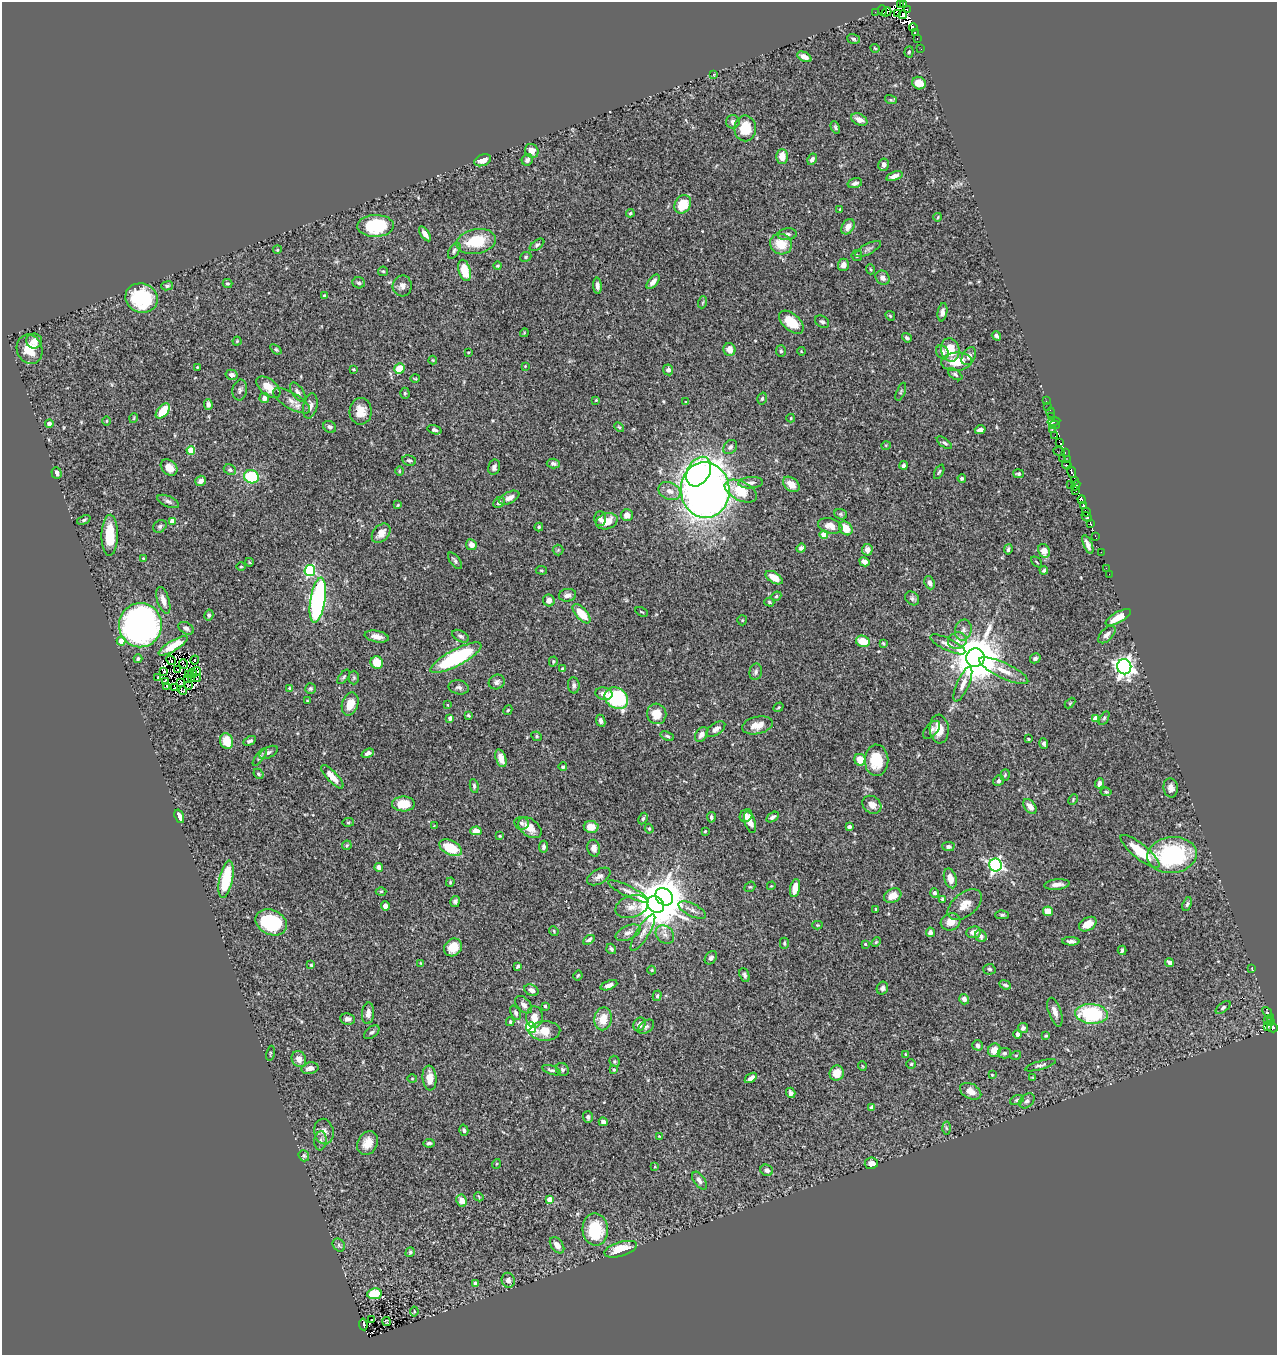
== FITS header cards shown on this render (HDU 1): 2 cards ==
NAXIS1  =                 1275
NAXIS2  =                 1353

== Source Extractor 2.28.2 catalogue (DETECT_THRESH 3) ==
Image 1275 x 1353 px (HDU 1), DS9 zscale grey, 1 PNG px = 1 image px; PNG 1279 x 1357 px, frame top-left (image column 1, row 1353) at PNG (2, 2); each listed source drawn as its Kron ellipse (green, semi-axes under 4 px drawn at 4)
Background 0.83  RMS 0.024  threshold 0.0706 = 3 sigma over >= 5 px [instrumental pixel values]
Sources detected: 486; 19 with non-positive FLUX_AUTO (blend fragments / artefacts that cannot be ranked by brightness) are neither listed nor drawn; the other 467 listed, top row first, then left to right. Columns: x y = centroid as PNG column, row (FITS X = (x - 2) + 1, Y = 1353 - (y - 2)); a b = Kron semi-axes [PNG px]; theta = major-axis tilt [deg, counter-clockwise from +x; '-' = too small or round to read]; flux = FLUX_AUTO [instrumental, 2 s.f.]
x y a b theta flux
900 3 3 2 - 59
903 4 3 2 - 58
882 10 5 2 - 99
907 10 3 2 - 51
875 12 2 2 - 7.8
887 12 5 3 - 49
898 13 2 2 - 37
903 15 4 2 - 74
913 27 4 3 - 20
915 33 4 3 - 1.1
917 38 3 2 - 16
854 39 6 4 -18 2.9
875 48 4 3 - 1.2
921 49 2 2 - 4.2
909 52 5 4 - 2.3
804 57 8 4 -27 11
714 74 4 3 - 1.2
919 83 7 6 - 20
891 100 6 4 -18 1.7
859 120 8 5 -27 10
733 122 7 6 - 5.9
835 127 6 4 -62 2.9
745 128 13 11 -89 48
532 151 7 6 - 12
782 156 7 6 - 20
812 159 6 4 58 5.7
483 160 9 5 22 12
527 160 6 5 - 5.6
884 165 6 5 - 6.8
894 176 8 4 18 8.5
855 183 7 4 14 4.7
683 204 10 8 57 43
840 210 4 3 - 2.5
630 213 4 4 - 2.9
938 217 4 2 - 1.3
376 226 18 11 2 93
848 227 8 5 58 11
425 234 8 4 -56 8.1
787 234 9 6 4 5.5
476 241 20 12 10 57
781 244 11 10 - 35
537 245 8 4 36 3.4
868 249 14 5 27 5.3
277 250 4 3 - 1.5
454 251 9 5 59 3.9
857 255 5 5 - 3.2
526 257 6 4 23 2.3
843 265 6 5 - 8.7
498 266 4 4 - 2
870 269 5 3 - 1.5
464 270 11 6 -73 36
383 271 5 4 - 2.2
883 278 7 6 - 7.2
653 282 8 4 51 8.7
359 283 6 5 - 3.5
227 284 5 4 - 2.6
167 286 6 4 9 3
402 286 10 9 - 9
597 286 8 4 -86 5.4
324 296 4 3 - 2.8
141 298 16 14 -18 110
703 302 6 4 71 2.1
942 312 9 5 80 6.6
890 316 5 4 - 2
791 322 14 8 -41 36
822 322 7 5 -31 4.3
524 333 4 3 - 1.2
996 336 5 3 - 5.4
907 338 5 3 - 3.5
34 341 8 7 - 9.8
237 341 4 4 - 1.8
30 349 15 12 -71 35
276 349 6 4 -36 2.5
729 349 6 6 - 15
950 350 12 9 -76 35
781 351 6 5 - 3.6
801 351 4 3 - 1.3
468 352 3 2 - 1.2
942 352 7 6 - 6.8
969 356 9 6 60 6.5
433 360 4 4 - 1.4
957 362 15 9 6 30
525 366 3 3 - 1.3
197 367 3 2 - 1.3
354 369 4 3 - 1.7
399 369 5 5 - 45
668 370 5 5 - 4.6
955 374 8 4 -35 3.2
232 375 6 5 - 6.5
415 379 5 3 - 1.4
268 387 14 7 -39 21
240 390 10 7 81 4.6
298 392 11 5 -56 5.4
901 392 9 3 68 2.4
405 393 5 4 - 2.3
264 398 5 5 - 9
762 399 6 4 73 3.1
596 400 4 3 - 1.4
292 401 21 8 -30 13
1046 401 2 2 - 3.6
686 402 3 3 - 1.3
208 405 5 4 - 4.9
310 406 13 7 78 10
1048 407 3 2 - 2.7
163 411 9 5 47 40
361 411 13 11 89 21
1051 412 5 2 - 7.3
1052 417 2 2 - 3.2
134 418 5 3 - 1.4
791 418 4 3 - 1.9
107 421 5 3 - 1.3
1054 421 6 3 10 22
49 424 4 4 - 4.6
1054 425 5 4 - 31
330 427 7 5 -35 3.7
619 427 6 3 -44 1.7
1052 429 3 2 - 28
434 430 7 4 -17 3.5
980 430 5 4 - 6.9
1055 436 3 2 - 4.5
944 443 9 4 -36 3.2
1059 443 4 2 - 29
886 445 5 3 - 1.3
730 447 8 6 46 4.7
191 450 4 4 - 43
1059 452 6 2 -18 18
1065 453 3 2 - 9.8
1063 459 4 3 - 45
409 460 7 5 -10 3.1
1068 460 3 2 - 7.9
553 463 7 5 -4 4.1
903 465 4 4 - 4.2
1067 465 5 3 - 74
169 467 9 7 -41 16
494 467 8 6 77 5.1
230 470 6 5 - 3.7
399 471 5 3 - 1.4
699 472 16 11 61 91
939 472 8 3 63 2.4
1071 472 6 3 -70 130
56 473 6 5 - 5.9
1018 474 5 4 - 3.2
251 477 7 6 - 75
962 478 4 4 - 3
201 481 6 5 - 6.8
1075 481 3 3 - 63
751 483 12 6 4 6.6
791 484 9 6 -39 13
1071 484 2 2 - 12
1076 485 5 2 - 25
705 490 28 24 -86 1500
669 491 11 8 -23 11
741 491 17 9 -26 48
1075 491 3 3 - 51
509 498 10 5 26 8.9
1082 500 4 3 - 150
168 501 11 5 -23 4.8
499 503 6 5 - 5.3
398 505 4 3 - 1.4
1083 506 4 3 - 120
1086 512 4 2 - 60
841 514 6 5 - 2.7
627 515 6 6 - 10
1087 517 6 3 -41 120
600 518 7 6 - 6.1
84 520 7 4 22 2.6
172 521 4 4 - 17
607 521 11 8 17 24
1090 524 4 3 - 86
160 526 7 5 38 4.2
830 526 12 7 -14 15
539 527 4 4 - 2
846 528 7 6 - 25
381 533 11 7 47 13
110 535 20 8 89 51
824 535 4 4 - 27
1095 536 3 2 - 9.9
471 545 5 5 - 9.6
1088 545 10 4 -67 7.2
801 548 5 4 - 4
1008 549 5 3 - 3
558 550 5 5 - 2.1
867 550 6 5 - 10
1044 551 7 5 -67 20
1101 552 2 2 - 4.4
143 558 4 3 - 1.6
455 561 10 5 -51 3.9
249 562 4 3 - 1
864 562 5 4 - 7.1
1036 562 6 2 -41 1.4
241 567 4 3 - 1.3
1106 568 2 2 - 2.6
541 570 6 4 -6 1.8
1044 570 4 3 - 2.8
310 571 5 5 - 170
1109 574 2 2 - 3.2
774 578 9 5 -32 20
930 583 7 5 -68 7.1
567 595 8 6 10 7.5
776 596 5 4 - 2.2
912 598 8 6 -42 3.7
163 600 14 6 -72 13
318 600 23 7 81 340
549 600 6 6 - 7.3
769 602 5 4 - 2.1
642 612 7 2 -29 1.5
582 614 12 5 -48 35
209 615 5 4 - 3
1118 617 14 5 30 23
742 620 5 5 - 1.9
140 625 22 21 - 730
186 628 8 5 -29 5.1
963 630 10 8 75 8.5
1107 635 10 6 45 6.5
377 636 12 5 -11 12
461 636 9 5 -29 4.6
121 641 4 4 - 15
863 641 7 5 -21 27
957 641 9 8 - 9.5
883 643 3 3 - 1.6
948 644 19 6 -26 11
173 646 16 5 31 21
456 658 28 8 28 160
975 658 9 9 - 8000
1035 658 5 5 - 4.1
138 659 4 4 - 2.8
171 660 5 2 - 2.4
195 660 4 2 - 3.3
553 661 5 4 - 2
377 663 6 6 - 28
183 664 5 2 - 0.69
1124 667 7 7 - 890
563 669 4 3 - 3.8
178 670 2 2 - 2
164 671 4 2 - 1.9
197 671 4 2 - 0.83
1004 671 27 7 -25 23
756 672 8 6 77 4.7
192 673 4 2 - 2.4
188 674 3 2 - 2.1
344 677 8 4 53 2.8
158 678 4 2 - 2.1
187 678 3 2 - 1.6
354 678 7 5 -90 2.4
191 679 4 2 - 1.3
197 679 3 2 - 1.3
165 682 3 2 - 1.3
497 682 8 7 - 5.4
181 683 4 3 - 0.22
963 684 19 6 66 11
574 685 8 6 -86 5
167 686 3 2 - 1.5
188 686 2 2 - 1.6
175 687 3 2 - 1.2
459 687 10 7 -13 5.1
289 688 4 3 - 1.6
310 688 5 5 - 3.4
183 691 4 3 - 1.3
604 694 9 6 -10 9.3
616 698 12 10 -33 160
307 701 3 2 - 1.3
1070 703 6 3 45 1.7
350 704 12 8 72 18
448 705 3 3 - 1.5
779 707 5 4 - 1.9
508 710 5 4 - 2
657 714 10 9 - 24
468 715 4 3 - 2.1
450 718 4 4 - 4.5
1104 718 8 4 59 2.6
1095 719 4 4 - 17
601 721 6 4 -65 5.5
757 725 15 8 12 18
716 729 11 6 35 6.7
939 729 14 9 -86 20
931 730 11 6 47 5.1
701 734 8 5 55 8.5
537 736 5 4 - 2.4
667 736 7 4 -24 3
1028 739 3 2 - 1.5
227 741 8 6 -70 31
250 741 7 4 27 3.9
1044 743 5 4 - 3.6
269 752 10 5 27 4.5
368 753 6 4 20 4.9
260 757 10 4 54 3.5
501 758 9 5 -72 12
860 760 6 5 - 24
876 760 15 12 89 47
563 767 4 4 - 2.9
259 774 5 4 - 3
1005 775 6 4 84 2.3
332 777 15 5 -47 19
999 781 6 5 - 3.9
1099 783 5 4 - 5.5
474 786 7 4 -83 3.6
1171 788 9 7 -82 8.9
1106 792 5 3 - 2.5
1073 800 6 3 66 2
403 804 11 7 0 36
872 805 10 8 -38 12
1030 806 8 5 -52 9.8
179 816 7 4 -72 11
746 816 7 6 - 6.6
711 817 5 3 - 3.3
772 817 7 4 33 4.5
643 819 6 4 63 2.7
348 822 6 3 8 1.7
750 822 11 5 -71 15
521 823 7 6 - 4.5
434 826 4 3 - 1.1
591 827 7 6 - 20
849 827 4 4 - 6.3
530 828 13 8 -37 18
649 829 5 4 - 2.1
476 831 5 4 - 15
705 831 3 2 - 1.5
500 836 4 3 - 1.6
347 845 5 4 - 2.4
948 846 6 4 -1 5
543 847 6 4 84 4.3
450 848 12 7 -26 49
594 848 8 6 -79 8.6
1140 851 24 7 -39 48
1172 855 25 18 6 170
995 865 6 6 - 370
379 867 4 4 - 7.1
599 876 13 7 29 7.8
950 878 10 6 -73 16
226 879 19 6 78 71
450 882 5 3 - 1.8
1057 884 13 5 6 11
771 886 4 3 - 1.4
750 887 6 4 39 1.9
795 888 9 5 78 19
381 891 5 3 - 1.5
628 891 22 5 -26 9.8
934 893 4 4 - 5.3
893 896 9 6 29 17
664 897 9 8 - 3100
942 899 4 4 - 3.4
455 901 5 5 - 3.7
656 904 9 7 -47 5600
1187 904 7 4 71 2.8
965 905 20 11 39 20
385 906 4 4 - 8.3
632 907 17 11 18 16
876 909 4 3 - 1.9
692 910 15 6 -26 8.2
1048 911 5 4 - 24
1002 915 7 4 -1 2.8
271 922 16 12 -25 130
951 922 10 8 17 15
1088 924 9 6 32 20
817 925 5 4 - 1.7
554 931 5 4 - 1.8
930 932 5 4 - 6
974 932 7 6 - 8.9
628 933 13 7 24 7.9
643 933 21 6 58 11
665 934 10 8 -42 8.7
981 936 6 5 - 5.6
589 940 6 3 30 3.6
1071 941 9 4 -2 5.1
876 942 5 3 - 1.8
784 943 5 3 - 2.4
865 944 3 3 - 1.9
453 947 9 8 - 21
611 949 5 4 - 3.9
1122 950 4 3 - 3.4
711 958 7 5 54 5.2
1169 962 4 4 - 9.5
421 963 4 2 - 1.1
311 965 4 3 - 1.6
518 966 4 3 - 2.3
989 969 6 5 - 3.1
1252 969 4 2 - 1.1
652 970 4 4 - 1.5
578 975 5 3 - 2
744 975 7 4 -68 4
609 985 9 4 21 6.7
1005 985 6 4 -22 3.8
882 988 6 5 - 3.9
531 990 7 5 -27 7.8
657 996 5 4 - 2.6
964 999 5 5 - 7.7
524 1005 10 6 -46 6.4
545 1006 3 3 - 1.9
1223 1007 8 4 38 3.3
1055 1012 15 6 -71 10
1267 1012 6 4 -50 60
368 1013 11 6 85 9.5
516 1013 7 4 -64 3.2
1091 1014 16 10 -5 130
534 1017 11 8 89 15
1270 1018 3 2 - 37
348 1019 7 5 -7 5
603 1019 11 8 79 23
1267 1021 3 3 - 38
510 1022 4 3 - 2.6
1271 1022 4 3 - 30
640 1024 7 5 62 8.7
1267 1026 3 3 - 37
531 1027 5 5 - 160
646 1027 9 5 37 4.4
1023 1028 5 5 - 4.7
1272 1028 5 4 - 170
545 1031 15 9 2 22
372 1032 9 5 38 4
1017 1034 4 4 - 4
1046 1036 3 3 - 2.1
978 1045 5 5 - 4.8
994 1050 7 6 - 20
270 1053 7 3 77 1.7
1004 1053 6 5 - 3.4
906 1055 3 3 - 1.9
1016 1055 5 3 - 1.4
299 1059 8 7 - 10
615 1061 6 5 - 2.2
911 1064 5 5 - 2.2
1040 1065 16 4 16 4.6
862 1066 5 3 - 1.2
310 1068 9 5 13 9.2
562 1069 7 6 - 3.5
551 1070 9 4 -20 3.6
614 1070 3 3 - 1.8
837 1073 7 7 - 19
992 1075 4 3 - 1.5
412 1078 5 3 - 1.4
429 1078 12 7 -85 18
751 1078 7 4 35 6.9
1033 1078 4 4 - 1.6
971 1091 11 7 -29 15
791 1093 5 4 - 5.4
1017 1100 7 4 21 3
1027 1101 9 6 43 4.9
872 1107 4 4 - 6.5
588 1117 6 5 - 4
603 1122 4 4 - 6.5
946 1128 6 4 -87 2.5
464 1130 5 4 - 3.5
324 1132 13 9 -80 10
659 1136 3 2 - 1.1
320 1141 9 6 84 5.5
368 1143 12 9 61 19
429 1143 5 4 - 3.6
304 1156 6 5 - 2.6
871 1163 6 5 - 10
496 1164 5 3 - 1.5
655 1167 4 2 - 1.1
767 1170 6 5 - 6.6
699 1181 10 5 -55 7.7
479 1197 5 3 - 1.5
549 1199 4 4 - 17
462 1201 6 5 - 15
595 1230 16 12 -87 66
339 1245 7 5 -51 3.6
557 1245 9 6 -53 12
621 1249 17 7 16 35
410 1252 5 4 - 2.6
508 1280 7 6 - 6.1
475 1283 4 3 - 4.8
374 1294 7 5 8 45
414 1312 5 3 - 1.7
372 1320 3 3 - 3.5
387 1321 4 2 - 1
363 1324 6 3 -82 7.7
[19 non-positive-flux detections neither listed nor drawn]